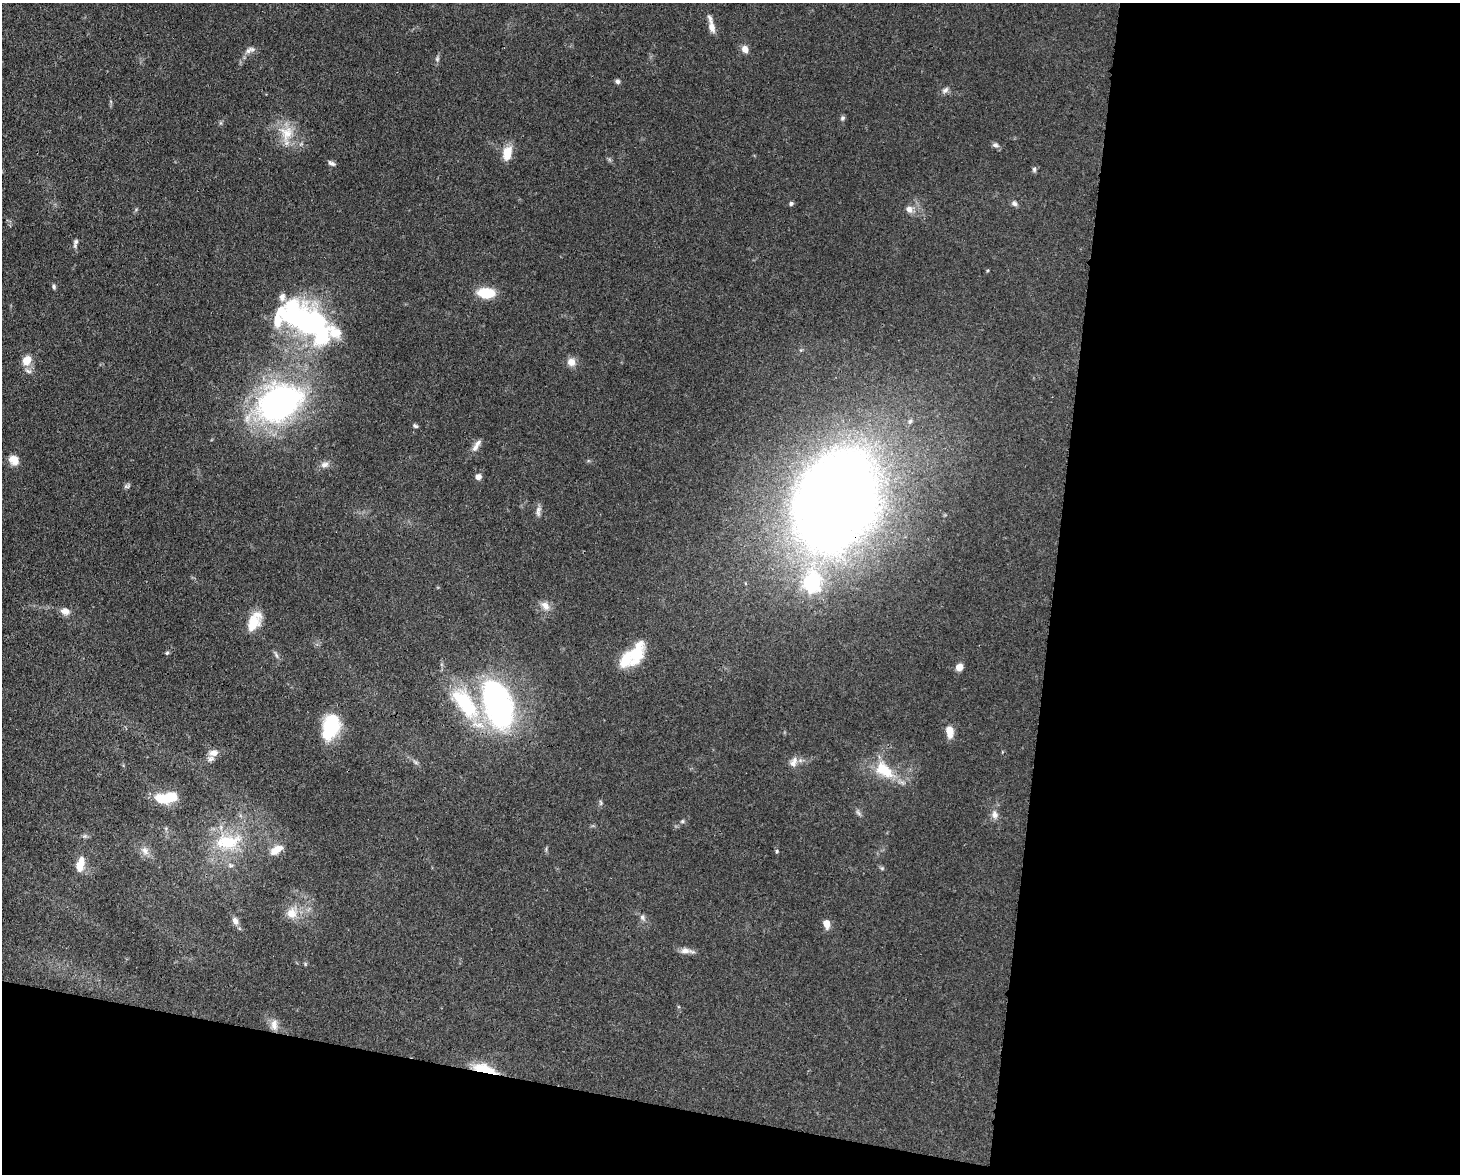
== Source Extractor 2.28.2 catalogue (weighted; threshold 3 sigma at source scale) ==
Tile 12 of 3 x 4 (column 3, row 4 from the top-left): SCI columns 3219-4676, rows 78-1249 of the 4863 x 4839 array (HDU 1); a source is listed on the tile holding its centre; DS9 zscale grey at full resolution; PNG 1462 x 1176 px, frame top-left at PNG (2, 3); no overlay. Shown black and unused: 34% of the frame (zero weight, under 3 of 4 exposures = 9% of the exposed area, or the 3 px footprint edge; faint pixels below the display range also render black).
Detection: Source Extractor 2.28.2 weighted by HDU 2 'WHT'; one run over the whole footprint, this tile lists its part. Background 0.0929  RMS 0.0046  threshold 0.0207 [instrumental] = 3 sigma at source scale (4.5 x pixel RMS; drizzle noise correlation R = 1.50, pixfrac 1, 0.05/0.05 arcsec/px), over >= 5 px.
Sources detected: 77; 3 inside a brighter object's white glare — not listed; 7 inside a brighter listed object's ellipse — not listed separately; the other 67 listed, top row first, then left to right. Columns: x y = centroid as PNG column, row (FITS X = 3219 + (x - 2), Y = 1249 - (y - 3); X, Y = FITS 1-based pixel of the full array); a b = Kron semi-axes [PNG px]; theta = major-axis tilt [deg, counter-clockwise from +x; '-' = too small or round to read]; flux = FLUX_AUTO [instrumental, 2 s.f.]
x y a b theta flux
711 25 22 6 -77 4
745 49 9 7 -67 3
248 51 8 7 - 2
437 59 7 5 -71 0.94
617 81 6 5 - 1.2
945 90 10 7 38 1.7
842 118 7 5 28 0.88
286 133 24 20 85 12
995 145 8 7 - 1.4
507 153 15 9 79 8.2
332 163 10 5 -23 1.3
1034 169 7 5 89 1
1014 203 7 6 - 1.4
791 204 6 5 - 0.94
909 209 8 7 - 2.8
76 243 12 6 74 1.6
54 286 7 5 -88 0.81
486 293 15 9 -4 15
304 320 55 30 -20 100
27 360 11 9 58 6.2
571 362 11 11 - 3.3
28 371 11 4 -26 1.4
279 402 48 34 25 130
910 421 7 6 - 1.2
415 426 7 5 -25 0.86
475 448 14 7 52 2.5
14 460 12 9 -39 4.8
325 465 11 8 14 2.3
478 477 7 7 - 2.2
127 486 8 5 9 0.98
836 501 74 52 67 810
538 511 15 6 84 2.1
811 583 7 7 - 150
545 606 14 9 -48 3.4
65 611 12 8 -16 3.2
253 623 21 14 60 10
167 653 6 5 - 0.64
636 654 26 17 69 15
276 655 11 3 -60 1
959 667 7 6 - 3.9
465 703 54 23 -54 38
498 704 46 24 -73 120
331 727 28 17 73 23
949 732 15 8 -80 4.7
214 753 10 8 -1 3.4
794 760 11 9 -73 2.7
416 762 7 4 -45 0.97
884 770 31 17 -43 15
170 797 16 10 15 12
600 803 8 4 -81 0.76
858 813 10 5 -54 1.2
995 815 12 8 -71 2.6
682 821 6 5 - 0.79
228 842 41 22 6 24
276 850 16 9 32 5.3
145 851 13 9 -62 3.1
777 851 5 4 - 0.59
80 865 17 8 76 6.9
230 865 9 5 -26 1.2
291 913 14 13 - 6.2
642 917 9 6 -61 1.4
235 921 10 7 -69 2.5
827 924 8 6 -80 4.6
686 951 17 7 -5 3
305 964 6 4 73 0.55
274 1025 15 9 -90 3.6
484 1069 29 9 -16 13
Overlapping masked pixels (flux is a lower limit): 2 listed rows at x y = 836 501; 484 1069